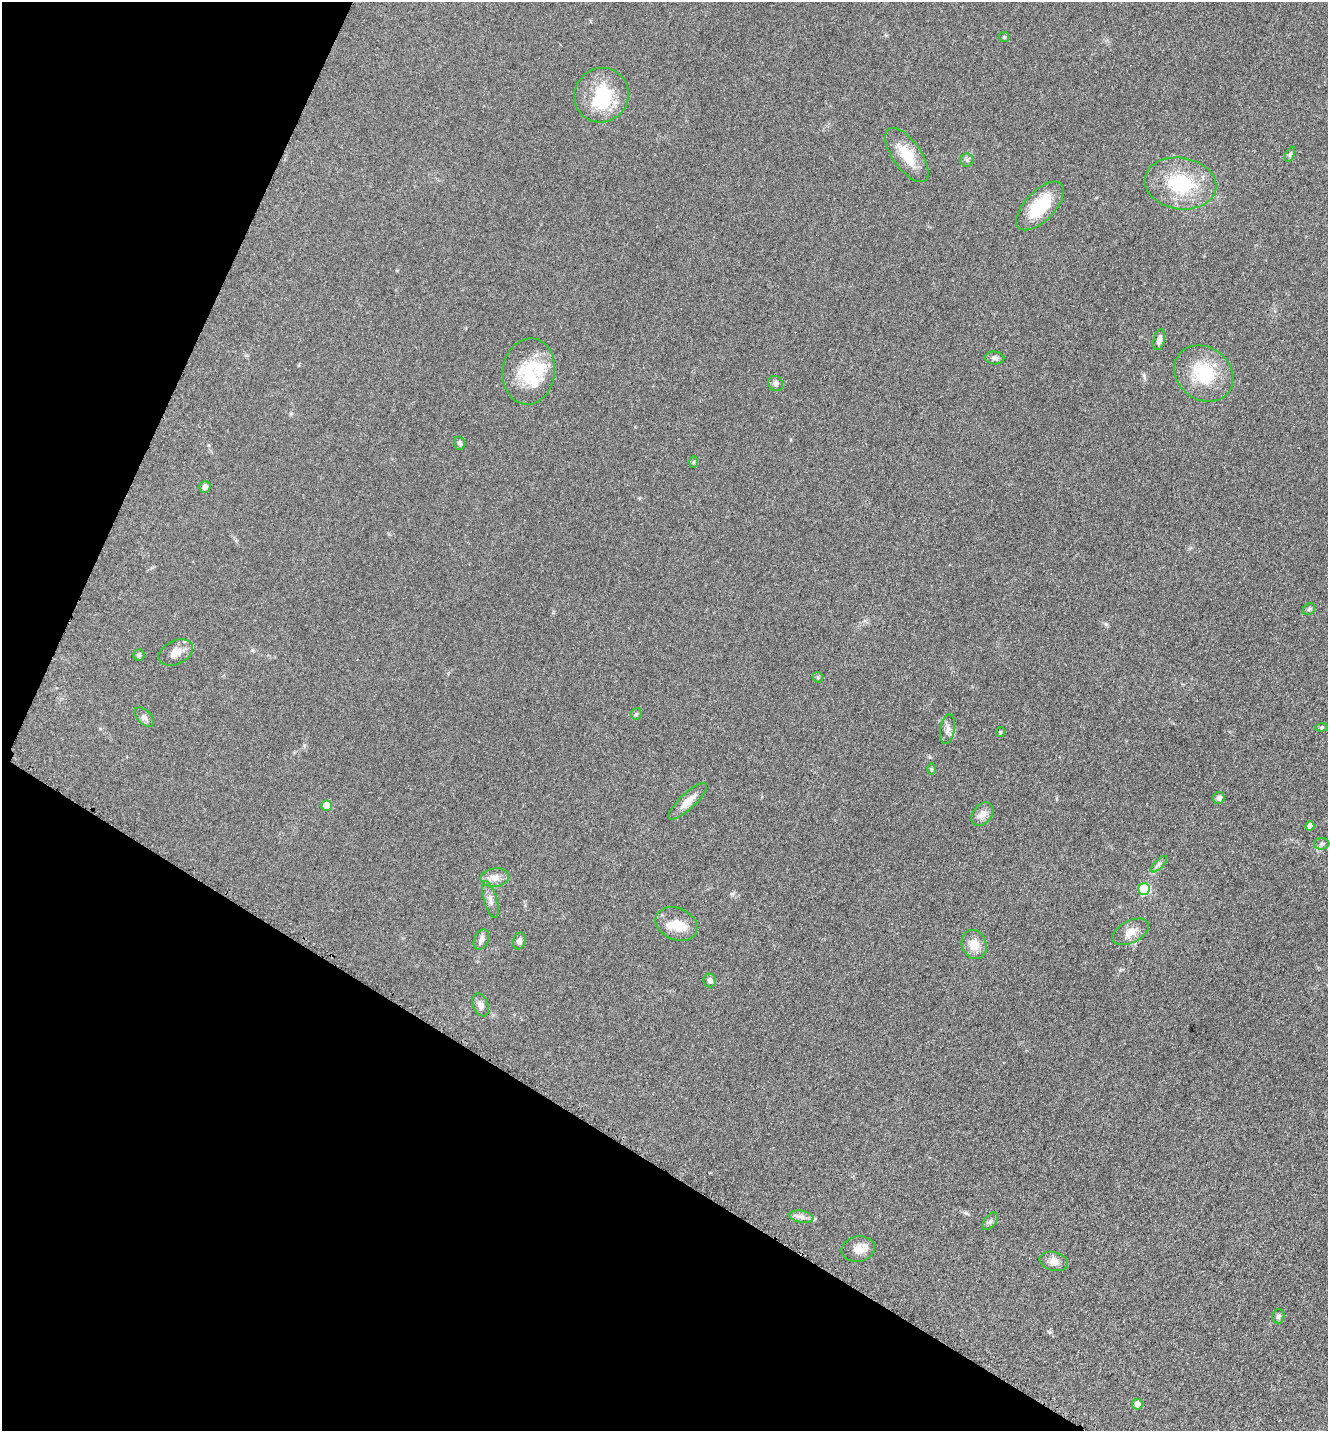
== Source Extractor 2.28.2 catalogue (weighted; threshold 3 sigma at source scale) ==
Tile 9 of 4 x 4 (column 1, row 3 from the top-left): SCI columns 298-1623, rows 1471-2899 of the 5806 x 5775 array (HDU 1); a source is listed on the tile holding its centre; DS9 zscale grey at full resolution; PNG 1330 x 1433 px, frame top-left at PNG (2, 2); each listed source drawn as its Kron ellipse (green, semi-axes under 4 px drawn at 4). Shown black and unused: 26% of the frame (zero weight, under 3 of 5 exposures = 4% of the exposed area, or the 3 px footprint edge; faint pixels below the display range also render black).
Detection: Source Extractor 2.28.2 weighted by HDU 2 'WHT'; one run over the whole footprint, this tile lists its part. Background 0.0636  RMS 0.006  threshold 0.027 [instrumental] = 3 sigma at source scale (4.5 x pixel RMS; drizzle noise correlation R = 1.50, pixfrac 1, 0.05/0.05 arcsec/px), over >= 5 px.
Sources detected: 52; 3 inside a brighter object's white glare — neither listed nor drawn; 1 inside a brighter listed object's ellipse — not listed separately; the other 48 listed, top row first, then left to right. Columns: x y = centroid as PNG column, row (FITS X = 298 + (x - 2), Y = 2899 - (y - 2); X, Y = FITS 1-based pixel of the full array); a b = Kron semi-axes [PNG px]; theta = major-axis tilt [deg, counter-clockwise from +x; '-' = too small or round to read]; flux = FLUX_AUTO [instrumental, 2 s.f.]
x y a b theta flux
1004 37 5 5 - 0.72
601 95 28 27 - 31
1290 154 8 4 67 0.97
907 155 32 14 -55 16
967 160 6 6 - 1.3
1180 183 36 25 -9 37
1040 206 31 15 46 24
1159 340 11 5 76 3.1
995 358 10 6 -6 2
529 371 33 26 83 26
1204 373 31 26 -37 29
776 383 8 7 - 1.7
460 443 7 5 -70 1.4
693 462 6 4 88 0.82
205 487 6 5 - 2.2
1309 609 7 5 45 1.2
176 653 18 11 26 5.9
139 655 6 5 - 1.1
818 677 5 5 - 0.79
636 714 6 5 - 1.1
144 717 12 7 -45 2.1
1322 727 6 4 5 0.87
948 729 15 7 80 3.2
1000 732 5 4 - 0.66
932 769 5 3 - 0.68
1219 798 6 5 - 2.4
688 801 25 8 43 6.7
326 805 5 5 - 10
982 814 13 9 51 4.5
1310 826 4 4 - 3.3
1322 844 8 6 1 1.5
1159 864 10 4 45 1.7
495 878 14 9 7 4.8
1144 889 6 5 - 42
490 900 19 6 -74 3.4
676 924 21 16 -24 11
1131 932 20 11 26 6.1
481 939 11 7 65 2.6
519 941 8 6 73 2.4
974 945 15 12 -69 7.7
710 980 7 6 - 2.2
481 1005 12 7 -69 2.7
801 1217 12 6 -11 2.8
990 1221 10 5 51 1.6
858 1249 17 12 11 5.8
1054 1261 14 9 -14 3.9
1278 1316 7 6 - 1.5
1137 1404 5 5 - 4.4
Unlisted compact peaks at least as high as the median listed source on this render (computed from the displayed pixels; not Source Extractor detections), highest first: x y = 1106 624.